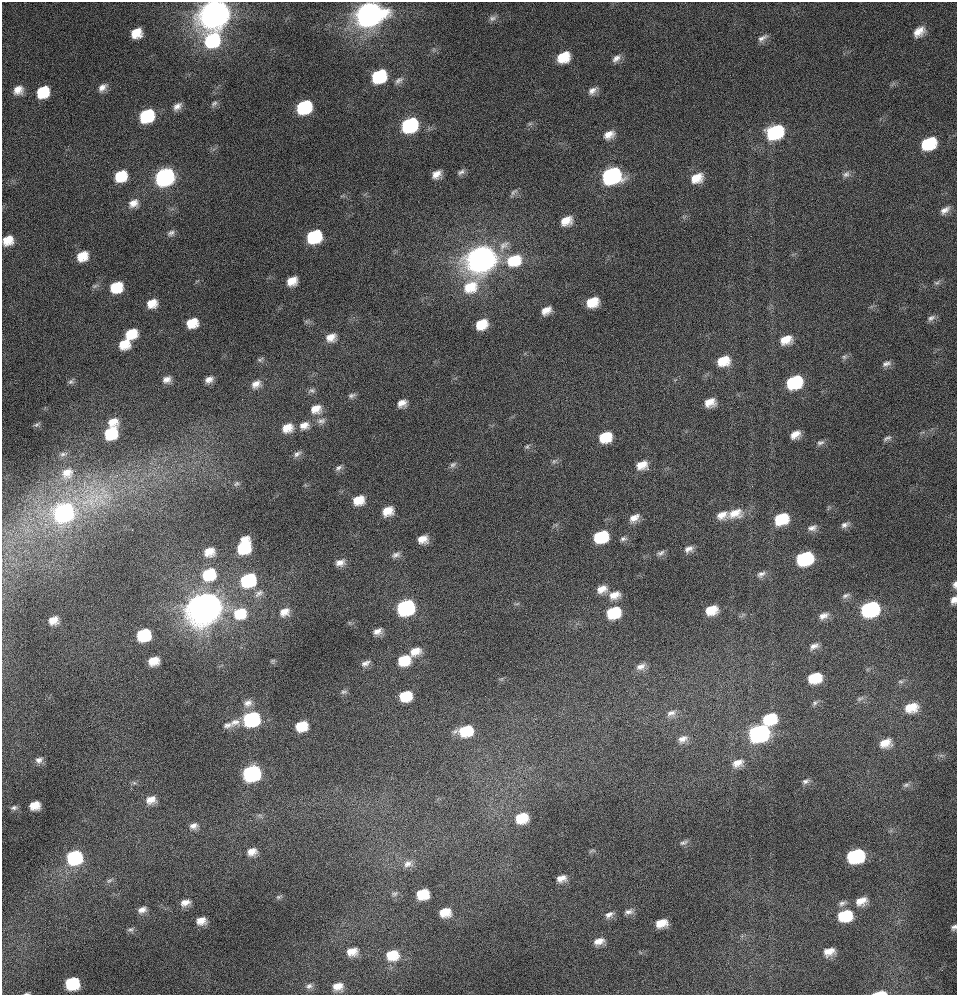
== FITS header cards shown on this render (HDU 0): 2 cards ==
NAXIS1  =                  955 / Axis length
NAXIS2  =                  993 / Axis length

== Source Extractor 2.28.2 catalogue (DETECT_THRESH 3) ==
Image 955 x 993 px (HDU 0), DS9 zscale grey, 1 PNG px = 1 image px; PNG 959 x 997 px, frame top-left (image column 1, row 993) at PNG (2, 2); no overlay
Background 61.7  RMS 4.2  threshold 12.6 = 3 sigma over >= 5 px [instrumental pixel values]
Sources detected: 198; all 198 listed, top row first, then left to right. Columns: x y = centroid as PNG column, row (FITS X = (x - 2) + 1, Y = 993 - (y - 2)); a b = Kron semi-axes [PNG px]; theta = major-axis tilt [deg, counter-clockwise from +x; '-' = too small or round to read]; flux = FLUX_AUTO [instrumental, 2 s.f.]
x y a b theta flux
214 14 13 11 31 510000
369 14 14 11 23 320000
492 18 11 7 17 1100
919 32 13 9 41 3100
136 33 10 8 29 4600
762 38 14 6 31 1300
212 40 16 14 52 23000
563 57 12 9 29 7400
616 58 12 7 45 1600
379 76 12 9 32 20000
399 80 13 7 36 1200
102 87 11 7 43 1700
18 90 10 9 - 2800
592 91 13 8 37 1700
43 92 11 9 39 10000
214 103 10 6 32 830
177 106 11 7 39 1700
304 107 12 9 31 24000
147 116 11 9 30 22000
530 123 7 4 19 470
409 125 12 10 29 36000
775 132 13 10 23 28000
609 135 13 9 23 2700
928 144 13 9 26 14000
461 172 10 6 26 960
436 174 9 6 41 2400
846 174 11 8 29 1200
121 176 12 10 34 8400
611 176 13 10 20 64000
165 177 12 10 30 84000
697 178 14 10 25 4600
514 192 12 5 42 790
133 203 13 11 26 2700
945 210 13 7 32 1700
566 221 12 8 27 3800
171 233 10 7 28 1100
314 237 11 9 27 22000
8 240 10 9 - 4300
504 245 18 10 43 3000
82 256 10 8 31 5100
481 259 14 11 24 390000
514 260 18 14 18 10000
292 281 10 7 30 3700
937 283 8 6 24 730
116 287 11 9 23 8900
470 287 23 15 38 8900
592 302 11 8 23 6000
152 303 10 8 25 3700
546 310 9 6 35 2500
931 318 11 6 30 1100
192 323 10 8 22 5600
481 324 10 8 29 6200
131 333 11 9 25 6600
331 337 12 9 20 2900
786 340 14 10 20 4200
124 344 12 10 24 5400
844 357 6 6 - 670
260 360 9 6 25 620
723 361 13 10 14 6000
886 364 12 6 18 1200
167 379 10 8 15 1900
209 380 9 7 24 1700
71 382 8 7 - 770
794 382 12 9 21 22000
256 384 12 9 31 2300
312 391 10 6 9 850
352 395 10 6 18 870
710 402 11 8 16 3500
402 403 9 7 19 2200
316 409 13 11 16 3500
321 421 13 8 11 1600
112 422 10 7 10 2900
37 424 9 5 26 670
304 425 13 10 17 2800
287 428 13 10 21 4000
111 433 11 9 44 13000
795 435 9 6 31 2500
605 437 11 9 19 7800
887 438 12 5 24 880
820 442 11 6 15 940
527 447 7 6 - 550
63 454 9 6 10 880
297 454 11 6 35 1200
554 461 6 6 - 630
453 465 9 7 31 910
642 465 12 9 15 3600
338 468 10 6 37 880
67 473 17 15 31 4800
236 484 8 6 36 740
358 500 11 9 16 4800
89 501 31 23 25 17000
388 511 11 9 28 4400
64 512 13 11 18 87000
735 513 22 13 12 5500
722 515 13 10 17 2800
634 518 13 8 34 2500
781 519 13 10 23 10000
845 525 11 7 25 1200
812 528 12 7 15 1500
601 537 12 9 15 16000
423 539 9 7 1 3000
623 539 10 6 8 910
244 547 14 10 71 17000
689 549 11 8 22 1600
209 552 10 8 12 3500
661 553 11 6 29 970
396 555 12 7 19 1200
804 558 13 9 16 30000
340 563 12 8 11 2000
209 574 13 11 22 12000
761 574 12 8 30 1300
248 580 12 10 19 27000
955 585 8 5 -89 930
602 589 12 8 21 2800
259 593 14 8 34 1600
614 595 14 9 17 3300
846 595 12 5 23 900
954 600 8 6 70 1700
517 604 7 4 19 390
205 607 13 12 - 700000
406 607 12 10 16 54000
870 609 13 10 16 47000
711 610 11 8 17 5400
284 612 12 10 24 3000
240 613 17 14 12 9300
613 613 12 10 18 13000
824 616 13 8 22 1900
53 620 8 7 - 2900
377 631 10 7 24 1800
143 635 10 9 - 18000
814 646 12 7 29 1500
415 651 13 9 19 3700
404 660 12 10 18 8000
153 661 9 7 14 4100
273 661 7 5 20 440
365 663 12 7 26 1400
641 667 13 8 18 1900
814 678 12 9 12 8400
901 681 9 4 0 660
344 692 10 5 10 680
405 696 10 8 12 8200
860 699 11 5 29 840
248 703 13 10 23 2200
815 703 9 6 41 750
911 708 16 11 12 5600
671 713 14 8 22 1800
251 719 11 10 - 40000
769 719 14 10 14 11000
235 722 17 10 16 2600
227 725 12 8 10 1400
301 726 10 9 - 7200
466 731 13 9 9 11000
759 733 13 10 14 87000
683 739 13 9 24 2000
885 743 13 10 14 3900
39 760 10 8 26 1400
737 763 13 9 21 2600
252 773 11 10 - 58000
805 781 9 6 23 910
134 783 7 4 -2 530
906 785 10 5 15 830
151 800 12 9 15 2700
35 805 9 7 10 4100
14 808 8 6 12 840
521 818 12 10 12 7700
193 826 11 8 16 1700
683 842 12 6 22 890
592 851 10 4 14 500
252 852 12 9 19 2600
855 856 13 10 10 34000
74 857 11 10 - 31000
408 864 14 10 20 2200
561 878 10 7 11 2200
109 881 10 5 35 710
395 894 8 6 29 760
422 894 10 8 8 8200
278 897 7 5 34 490
861 901 14 9 21 3300
185 903 12 8 16 2200
842 903 10 6 20 1000
142 910 10 7 20 1700
629 911 12 7 11 1200
445 912 11 9 7 4800
609 915 12 7 34 1400
845 916 13 10 7 12000
201 921 10 8 8 2900
661 923 10 7 13 4100
954 927 7 5 49 840
131 930 9 7 9 780
599 941 12 7 18 2500
352 952 13 9 9 3500
829 952 11 7 16 3000
392 955 13 11 4 7200
72 983 11 9 2 18000
309 986 10 8 16 1300
338 986 12 9 5 3300
880 993 13 4 3 3300
27 994 7 3 1 360
At the frame edge (FLAGS 8, measured only in part): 7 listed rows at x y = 214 14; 369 14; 955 585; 954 600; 954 927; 880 993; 27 994